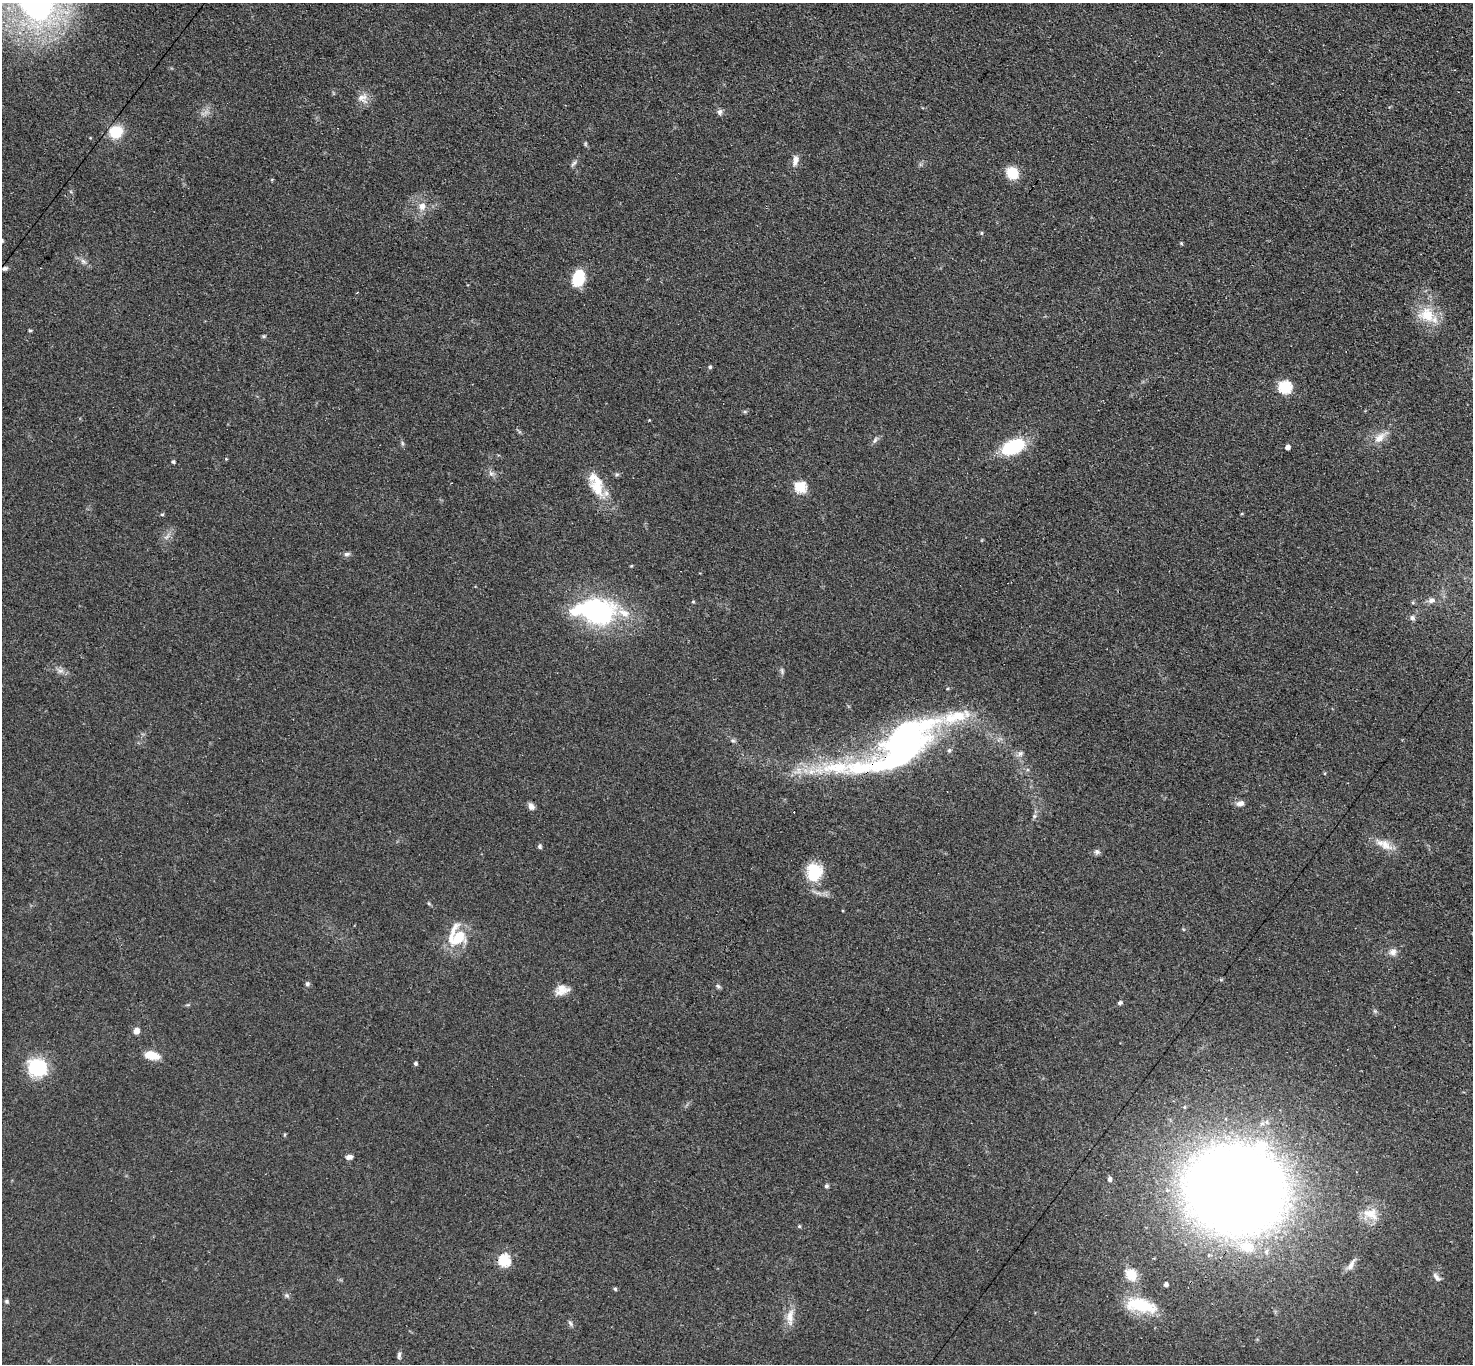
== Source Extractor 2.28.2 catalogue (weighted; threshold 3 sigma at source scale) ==
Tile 10 of 4 x 4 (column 2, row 3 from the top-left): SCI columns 1518-2988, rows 1672-3033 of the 6061 x 6051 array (HDU 1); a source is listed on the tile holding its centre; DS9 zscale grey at full resolution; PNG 1475 x 1366 px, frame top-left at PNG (2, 3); no overlay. Shown black and unused: <1% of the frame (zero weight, under 3 of 4 exposures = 1% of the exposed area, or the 3 px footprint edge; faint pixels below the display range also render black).
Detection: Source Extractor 2.28.2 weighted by HDU 2 'WHT'; one run over the whole footprint, this tile lists its part. Background 0.12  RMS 0.0068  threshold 0.0307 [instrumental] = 3 sigma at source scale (4.5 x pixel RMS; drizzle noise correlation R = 1.50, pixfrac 1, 0.05/0.05 arcsec/px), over >= 5 px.
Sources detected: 86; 1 cosmic-ray / hot-pixel residue — not listed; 7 inside a brighter listed object's ellipse — not listed separately; the other 78 listed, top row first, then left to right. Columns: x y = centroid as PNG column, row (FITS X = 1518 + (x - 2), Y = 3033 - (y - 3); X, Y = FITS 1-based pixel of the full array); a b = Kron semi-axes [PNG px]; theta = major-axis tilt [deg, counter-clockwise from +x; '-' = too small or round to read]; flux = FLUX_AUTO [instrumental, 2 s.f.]
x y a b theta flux
362 97 15 10 19 5.3
720 112 8 7 - 2.1
116 132 15 14 - 16
585 144 6 4 -90 0.88
795 160 15 7 79 4.5
574 163 10 4 45 1.6
1012 173 10 9 - 20
272 179 5 3 - 0.58
422 206 9 8 - 5.3
981 233 5 4 - 0.87
1181 243 5 4 - 0.85
83 261 9 6 -30 2.3
5 268 6 4 17 1.4
578 278 19 12 74 20
1427 315 24 21 -27 20
30 330 5 3 - 0.75
263 336 6 5 - 0.89
710 367 5 5 - 0.99
1285 387 6 6 - 84
745 412 6 4 -19 0.88
649 420 3 3 - 0.48
1380 438 18 10 44 7.6
875 440 9 4 55 1.7
402 443 7 4 -72 1.1
1013 447 21 12 24 49
1287 447 4 4 - 3.2
226 459 4 3 - 0.54
173 462 4 4 - 1.3
491 473 7 5 -29 2.1
598 486 30 18 -76 19
800 487 6 6 - 60
162 514 5 4 - 0.89
167 537 11 3 50 1.8
347 554 9 5 7 2
1431 600 9 6 14 3.1
693 602 4 4 - 0.76
1413 603 5 3 - 0.83
595 611 54 28 -7 100
1412 618 7 6 - 1.9
60 671 9 6 0 2.8
733 741 6 4 -1 1.1
900 746 95 35 30 290
1020 753 8 7 - 2.5
1240 803 10 7 13 3.3
531 806 9 6 -56 3.1
1034 816 6 6 - 1.4
1385 845 21 11 -33 8.8
540 846 6 5 - 1.3
1097 852 8 6 -25 1.9
814 872 24 20 83 23
459 937 26 18 23 23
1393 952 11 8 28 3.6
307 984 6 6 - 1.4
718 986 7 5 -48 1.3
562 990 18 12 15 7.8
1120 1003 6 5 - 1.3
136 1031 6 5 - 5.4
151 1055 17 9 -12 11
415 1063 4 4 - 1.5
38 1068 8 8 - 120
349 1157 9 6 15 2.5
1110 1179 5 4 - 2.1
826 1186 5 5 - 1.3
1235 1189 85 74 -7 1100
1370 1214 22 13 -23 12
799 1226 5 4 - 0.84
504 1260 6 6 - 70
1351 1265 18 6 60 4
1131 1274 17 13 -53 12
1436 1277 13 6 -46 2.9
1166 1284 4 4 - 2
615 1289 5 4 - 1.1
287 1295 7 4 -45 1.3
6 1301 5 5 - 1.2
1141 1305 42 17 -11 29
790 1317 27 9 87 8.5
570 1323 8 5 -50 1.5
399 1355 9 5 85 1.7
Overlapping masked pixels (flux is a lower limit): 2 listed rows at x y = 900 746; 1235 1189